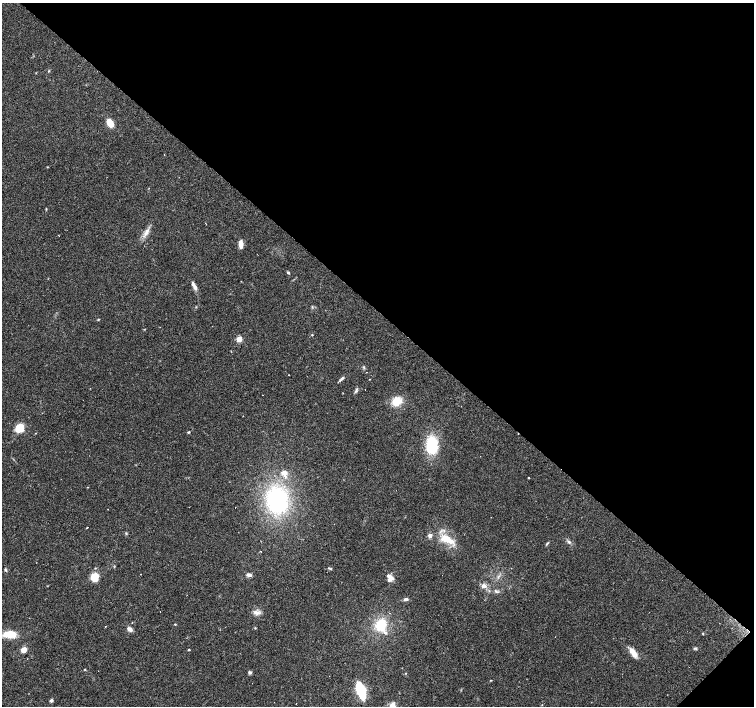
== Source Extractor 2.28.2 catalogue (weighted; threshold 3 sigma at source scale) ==
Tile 8 of 4 x 4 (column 4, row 2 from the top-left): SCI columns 4512-6015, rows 2978-4385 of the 6017 x 6019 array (HDU 1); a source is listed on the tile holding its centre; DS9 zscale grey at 2 x 2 block average (1 PNG px = mean of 2 x 2 image px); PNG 756 x 708 px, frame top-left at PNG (2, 3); no overlay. Shown black and unused: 44% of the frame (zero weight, under 2 of 3 exposures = <1% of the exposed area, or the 3 px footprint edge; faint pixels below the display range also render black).
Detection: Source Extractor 2.28.2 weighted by HDU 2 'WHT'; one run over the whole footprint, this tile lists its part. Background 0.0781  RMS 0.006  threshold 0.027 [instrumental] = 3 sigma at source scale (4.5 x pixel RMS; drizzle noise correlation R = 1.50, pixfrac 1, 0.0396/0.0396 arcsec/px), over >= 5 px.
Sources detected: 67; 8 cosmic-ray / hot-pixel residue — not listed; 3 inside a brighter listed object's ellipse — not listed separately; the other 56 listed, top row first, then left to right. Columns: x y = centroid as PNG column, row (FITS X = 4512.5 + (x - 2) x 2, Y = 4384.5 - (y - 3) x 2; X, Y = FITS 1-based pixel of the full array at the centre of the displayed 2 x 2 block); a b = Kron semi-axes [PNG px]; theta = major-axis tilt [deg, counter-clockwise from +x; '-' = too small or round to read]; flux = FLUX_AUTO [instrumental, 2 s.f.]
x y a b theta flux
49 71 3 2 - 0.94
110 123 9 5 -64 17
46 209 3 2 - 0.88
146 233 8 5 36 6.5
241 244 9 4 88 9.5
288 273 4 2 - 1.8
195 287 7 4 -63 4.4
312 307 3 2 - 1.1
98 320 3 3 - 0.95
312 335 3 2 - 0.82
239 339 3 3 - 32
364 367 4 3 - 1.6
366 372 2 2 - 0.61
342 378 7 4 44 3.2
343 393 2 2 - 0.48
262 395 2 2 - 0.45
397 401 11 9 29 21
243 416 2 2 - 0.83
19 428 7 7 - 28
188 432 3 3 - 1.3
432 445 10 7 88 86
480 456 2 2 - 0.4
284 473 9 8 - 10
529 478 2 2 - 0.87
277 500 19 16 -84 180
87 527 2 2 - 1.9
126 533 4 3 - 1.4
430 535 5 5 - 4.4
446 539 17 10 -11 24
569 542 5 3 - 2.5
547 543 6 2 40 1.4
260 551 2 2 - 0.7
328 568 3 2 - 0.92
5 570 4 3 - 1.6
249 575 7 4 -11 4.1
95 577 10 8 73 17
390 578 8 7 - 9.5
484 586 6 6 - 5.7
495 591 5 3 - 2.2
406 599 6 4 13 3.2
257 613 9 5 -2 5.9
175 624 3 2 - 1
381 625 12 10 77 37
130 629 6 4 -40 6.6
9 634 16 7 1 25
703 634 3 2 - 0.78
555 637 2 2 - 0.55
695 648 6 3 -23 1.8
24 650 3 3 - 28
189 650 2 2 - 1.3
633 653 13 5 -54 13
85 669 3 2 - 0.89
250 672 5 4 - 2.4
361 691 10 4 -71 110
51 700 4 4 - 2.7
393 706 9 6 -43 8.2
Isophote crosses this tile's border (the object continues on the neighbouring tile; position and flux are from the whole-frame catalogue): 1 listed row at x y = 393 706
Diffuse or blended objects may show on this block-average render without a row.